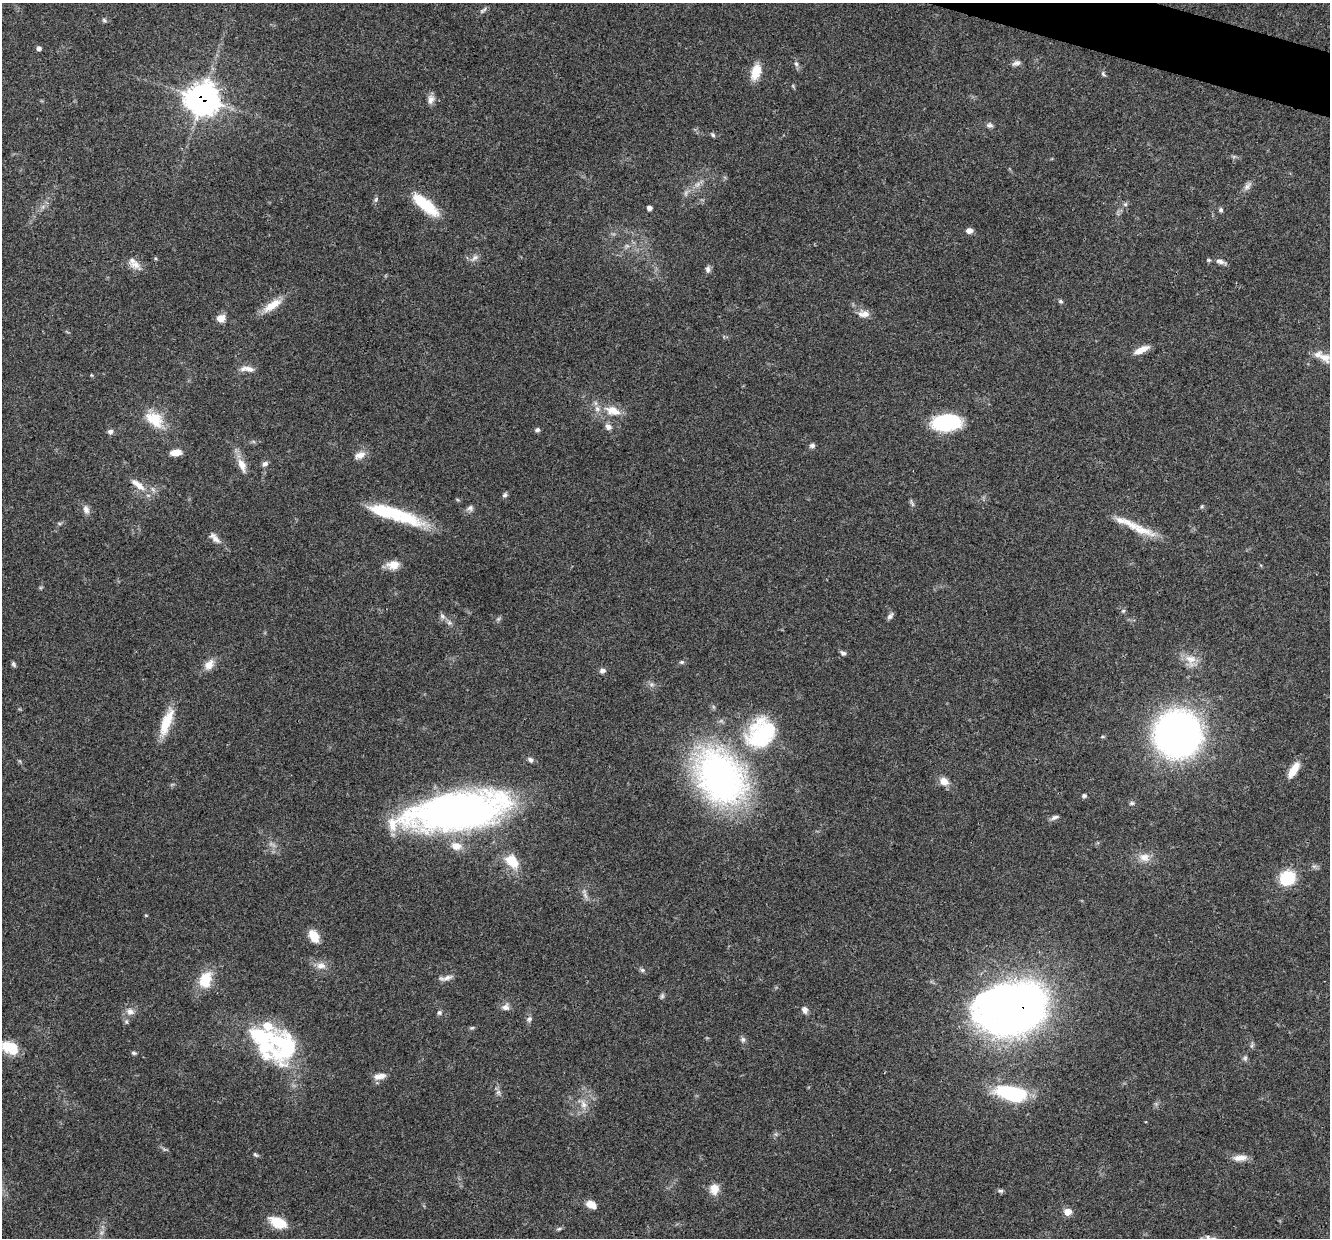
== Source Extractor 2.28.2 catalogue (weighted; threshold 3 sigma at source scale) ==
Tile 10 of 4 x 4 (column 2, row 3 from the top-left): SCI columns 1336-2663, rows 1495-2730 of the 5321 x 5335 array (HDU 1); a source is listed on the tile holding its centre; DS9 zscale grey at full resolution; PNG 1332 x 1240 px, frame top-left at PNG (2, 3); no overlay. Shown black and unused: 1% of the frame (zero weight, under 3 of 4 exposures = <1% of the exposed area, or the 3 px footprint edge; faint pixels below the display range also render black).
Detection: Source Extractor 2.28.2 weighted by HDU 2 'WHT'; one run over the whole footprint, this tile lists its part. Background 0.0537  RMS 0.0049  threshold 0.0218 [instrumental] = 3 sigma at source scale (4.5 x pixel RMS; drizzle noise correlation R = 1.50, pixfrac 1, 0.05/0.05 arcsec/px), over >= 5 px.
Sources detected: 123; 2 too faint to see at this stretch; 5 inside a brighter object's white glare — not listed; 6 inside a brighter listed object's ellipse — not listed separately; the other 110 listed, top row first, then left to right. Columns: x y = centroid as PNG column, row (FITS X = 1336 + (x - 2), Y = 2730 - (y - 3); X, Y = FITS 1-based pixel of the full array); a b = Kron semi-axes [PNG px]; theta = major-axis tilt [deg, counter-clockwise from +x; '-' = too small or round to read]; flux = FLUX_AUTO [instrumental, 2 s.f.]
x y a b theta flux
484 9 11 3 48 1
104 20 7 5 -45 0.92
39 48 5 5 - 1.3
1016 63 11 6 17 1.7
796 64 7 5 -67 1.2
756 72 21 11 72 7.6
1103 74 8 5 -50 0.92
202 99 12 11 - 610
431 100 12 8 81 2.7
990 125 9 7 -1 1.4
713 135 6 5 - 0.93
1234 156 6 4 19 0.73
698 184 9 5 32 1.9
1247 186 14 7 56 2.3
376 199 9 5 64 1
424 203 35 12 -39 19
1125 204 6 5 - 0.91
649 208 5 5 - 1.8
1221 210 6 5 - 0.9
969 231 7 6 - 2.4
475 258 13 6 43 2.2
1209 260 5 4 - 0.63
1220 261 11 7 -25 2.2
135 265 17 12 -24 4.6
708 269 9 6 -83 1.5
1061 301 6 5 - 0.81
272 305 27 10 34 8.5
865 314 15 10 -17 3.8
221 318 10 8 20 4.3
1141 350 19 7 24 4.8
1325 357 19 12 -27 5.6
247 369 20 7 -5 3.3
91 375 5 3 - 0.42
613 411 22 11 -20 8.5
154 419 27 17 -38 12
946 422 28 15 4 37
608 427 9 7 -41 2.3
537 430 6 5 - 1.2
110 432 7 7 - 1.5
812 446 7 6 - 1.3
176 453 12 7 7 4.5
360 455 15 9 23 3.7
265 464 7 6 - 1.5
242 465 21 10 -69 5.5
138 485 24 8 -38 6
505 495 7 6 - 1.1
912 503 13 3 -68 1
1202 506 6 3 71 0.57
470 508 10 8 22 1.6
86 509 12 8 -71 2.5
394 513 64 14 -22 31
1141 530 41 11 -20 11
215 538 17 7 -47 3.3
393 565 16 11 2 5.2
1123 611 6 4 43 0.7
442 616 8 5 -28 1.4
890 616 10 5 53 1.4
449 623 7 6 - 1.4
843 653 8 5 -27 1.2
1191 660 18 15 -70 6.8
682 662 7 5 0 0.9
13 664 7 5 -53 0.92
209 665 15 10 54 4.6
602 671 9 6 11 1.5
166 722 36 10 69 12
1178 734 30 29 - 280
762 736 39 38 - 47
530 760 8 6 -30 1.4
1294 770 19 8 60 7.1
720 777 47 34 -57 220
944 781 12 9 -28 4.1
1084 796 5 5 - 1
1132 803 7 5 14 0.87
456 811 97 33 9 260
1055 817 11 5 21 1.5
456 846 15 11 -13 6
1144 857 16 12 -9 5.1
512 861 20 13 -46 11
1287 878 14 13 - 21
146 915 5 3 - 0.4
314 936 13 9 -59 8
321 966 14 9 -2 3.7
642 970 7 5 -22 1.1
446 978 18 5 13 2.4
205 980 20 14 73 13
662 996 8 5 75 1
505 1007 9 9 - 2.4
1015 1008 58 39 11 360
805 1010 9 7 -63 2.2
130 1012 11 10 - 3.2
439 1013 6 6 - 1.1
529 1019 8 6 31 1.3
472 1028 8 4 8 0.73
743 1039 8 6 -88 1.3
264 1041 51 33 -52 43
10 1048 17 11 -25 14
134 1053 7 5 -16 0.8
1245 1058 8 5 80 1.1
380 1076 16 7 9 3.5
498 1092 6 6 - 1.2
1012 1093 28 13 -11 45
583 1104 13 9 -58 3.7
255 1155 7 4 -37 0.76
1240 1158 18 7 4 4.1
714 1189 13 11 86 5.4
1001 1191 6 5 - 1
591 1204 11 7 -23 5.1
1068 1212 7 7 - 5.8
278 1223 22 12 -23 10
559 1229 8 4 9 0.88
Overlapping masked pixels (flux is a lower limit): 2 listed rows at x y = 202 99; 1015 1008